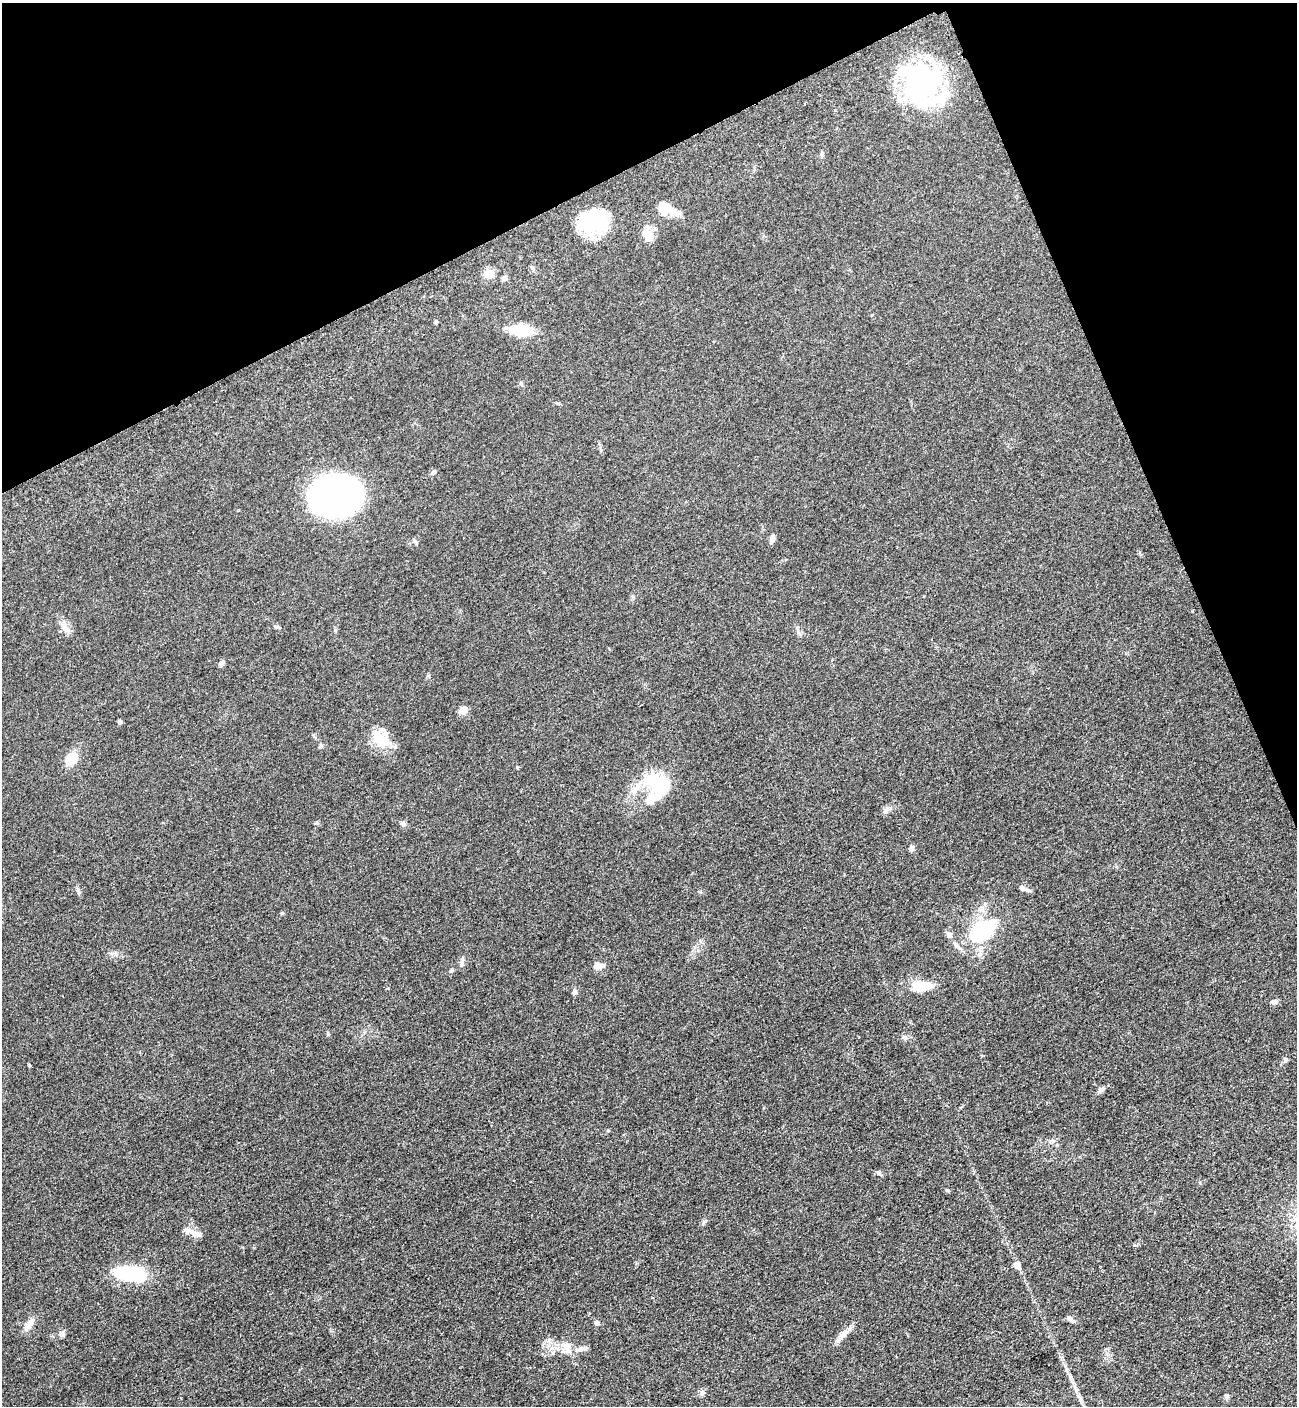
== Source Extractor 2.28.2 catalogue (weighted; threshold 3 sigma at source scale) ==
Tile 3 of 4 x 4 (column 3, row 1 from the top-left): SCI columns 2887-4181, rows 4279-5682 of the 5664 x 5700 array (HDU 1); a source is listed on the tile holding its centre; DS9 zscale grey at full resolution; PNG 1299 x 1408 px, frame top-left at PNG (2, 3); no overlay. Shown black and unused: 21% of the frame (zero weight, under 3 of 5 exposures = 4% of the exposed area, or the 3 px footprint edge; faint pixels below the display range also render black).
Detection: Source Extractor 2.28.2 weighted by HDU 2 'WHT'; one run over the whole footprint, this tile lists its part. Background 0.0508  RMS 0.006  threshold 0.027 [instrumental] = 3 sigma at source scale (4.5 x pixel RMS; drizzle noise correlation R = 1.50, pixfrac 1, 0.05/0.05 arcsec/px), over >= 5 px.
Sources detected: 56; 3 inside a brighter object's white glare — not listed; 3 inside a brighter listed object's ellipse — not listed separately; the other 50 listed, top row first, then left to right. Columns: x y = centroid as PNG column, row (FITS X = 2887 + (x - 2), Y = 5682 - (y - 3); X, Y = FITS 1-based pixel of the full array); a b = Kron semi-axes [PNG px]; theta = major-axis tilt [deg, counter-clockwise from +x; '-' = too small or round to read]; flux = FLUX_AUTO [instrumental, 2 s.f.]
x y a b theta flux
921 84 48 38 47 86
666 208 21 10 -27 13
591 223 35 26 54 37
648 235 16 13 -53 7.2
489 274 11 10 - 5.5
504 278 6 5 - 2.1
436 322 5 4 - 0.88
521 330 23 11 -4 20
558 403 5 3 - 0.62
433 472 7 5 43 1.2
336 496 38 31 0 250
772 538 11 6 74 2.1
277 627 7 4 -19 0.86
66 629 15 9 -52 4.2
221 664 7 6 - 1.4
463 710 5 5 - 16
120 721 6 5 - 0.96
379 737 23 16 -22 12
321 746 6 4 71 0.83
71 758 13 10 63 12
517 767 4 4 - 0.58
656 782 34 22 -35 28
403 824 7 6 - 1.5
912 848 8 5 68 1.5
1022 888 11 6 -40 1.9
78 890 7 4 72 0.94
983 929 39 21 35 39
949 935 10 7 -49 2.1
462 964 8 6 90 1.6
598 966 11 9 8 3.5
921 986 20 10 0 15
574 992 7 6 - 1.6
1274 1002 9 6 12 1.7
905 1038 6 5 - 1.1
1286 1060 6 5 - 1
29 1065 4 3 - 0.77
1101 1089 9 6 26 1.8
879 1173 7 6 - 1.4
947 1190 5 4 - 0.71
704 1222 7 5 44 1.1
196 1234 15 6 -13 3.2
1017 1266 9 8 - 2.6
130 1274 34 13 -9 39
1069 1318 9 6 -40 1.7
596 1323 6 6 - 1.5
29 1324 18 8 56 4.3
63 1334 7 6 - 1.5
842 1335 25 7 47 5
583 1348 12 6 17 2.5
567 1349 11 8 -66 3.9
Unlisted compact peaks at least as high as the median listed source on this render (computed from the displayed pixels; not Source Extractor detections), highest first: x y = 282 913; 1227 1396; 549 1340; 328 1034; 451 971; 885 810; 388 988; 416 543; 317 823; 521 383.